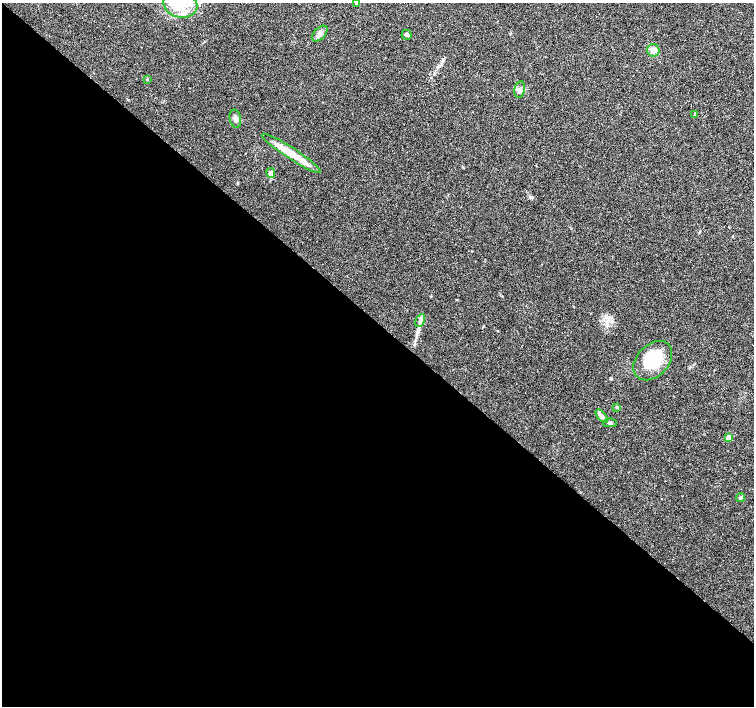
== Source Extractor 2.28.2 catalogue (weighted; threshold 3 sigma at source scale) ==
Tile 14 of 4 x 4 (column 2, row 4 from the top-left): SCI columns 1505-3007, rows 167-1574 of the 6020 x 6029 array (HDU 1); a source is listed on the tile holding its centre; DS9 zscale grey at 2 x 2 block average (1 PNG px = mean of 2 x 2 image px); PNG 756 x 708 px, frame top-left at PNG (2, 3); each listed source drawn as its Kron ellipse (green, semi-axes under 4 px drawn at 4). Shown black and unused: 55% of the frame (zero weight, under 3 of 4 exposures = <1% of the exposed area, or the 3 px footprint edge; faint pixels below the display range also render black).
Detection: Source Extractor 2.28.2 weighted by HDU 2 'WHT'; one run over the whole footprint, this tile lists its part. Background 0.0514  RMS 0.0037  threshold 0.0167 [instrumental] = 3 sigma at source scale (4.5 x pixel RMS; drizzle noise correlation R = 1.50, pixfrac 1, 0.0396/0.0396 arcsec/px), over >= 5 px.
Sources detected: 21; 2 inside a brighter object's white glare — neither listed nor drawn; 1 inside a brighter listed object's ellipse — not listed separately; the other 18 listed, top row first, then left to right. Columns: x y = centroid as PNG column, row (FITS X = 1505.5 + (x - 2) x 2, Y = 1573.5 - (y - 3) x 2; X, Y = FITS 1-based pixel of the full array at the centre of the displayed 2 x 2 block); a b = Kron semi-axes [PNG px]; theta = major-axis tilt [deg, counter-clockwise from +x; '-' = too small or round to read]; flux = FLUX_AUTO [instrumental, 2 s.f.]
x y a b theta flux
357 3 3 2 - 1.1
180 4 17 13 -12 21
320 34 9 5 46 4.1
407 35 5 5 - 1.5
653 50 6 6 - 3.5
147 79 3 2 - 0.57
520 89 8 5 77 3.1
695 114 3 3 - 0.72
235 119 9 5 -77 3.5
291 153 35 5 -33 22
271 173 5 4 - 5.3
420 320 7 4 63 2.9
653 361 22 16 46 37
617 407 4 4 - 1.4
602 416 8 4 -49 3.1
610 423 7 4 2 2.3
729 438 3 3 - 12
741 497 4 3 - 1.3
Isophote crosses this tile's border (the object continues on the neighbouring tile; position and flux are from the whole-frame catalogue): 2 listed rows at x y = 357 3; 180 4
Diffuse or blended objects may show on this block-average render without a row.